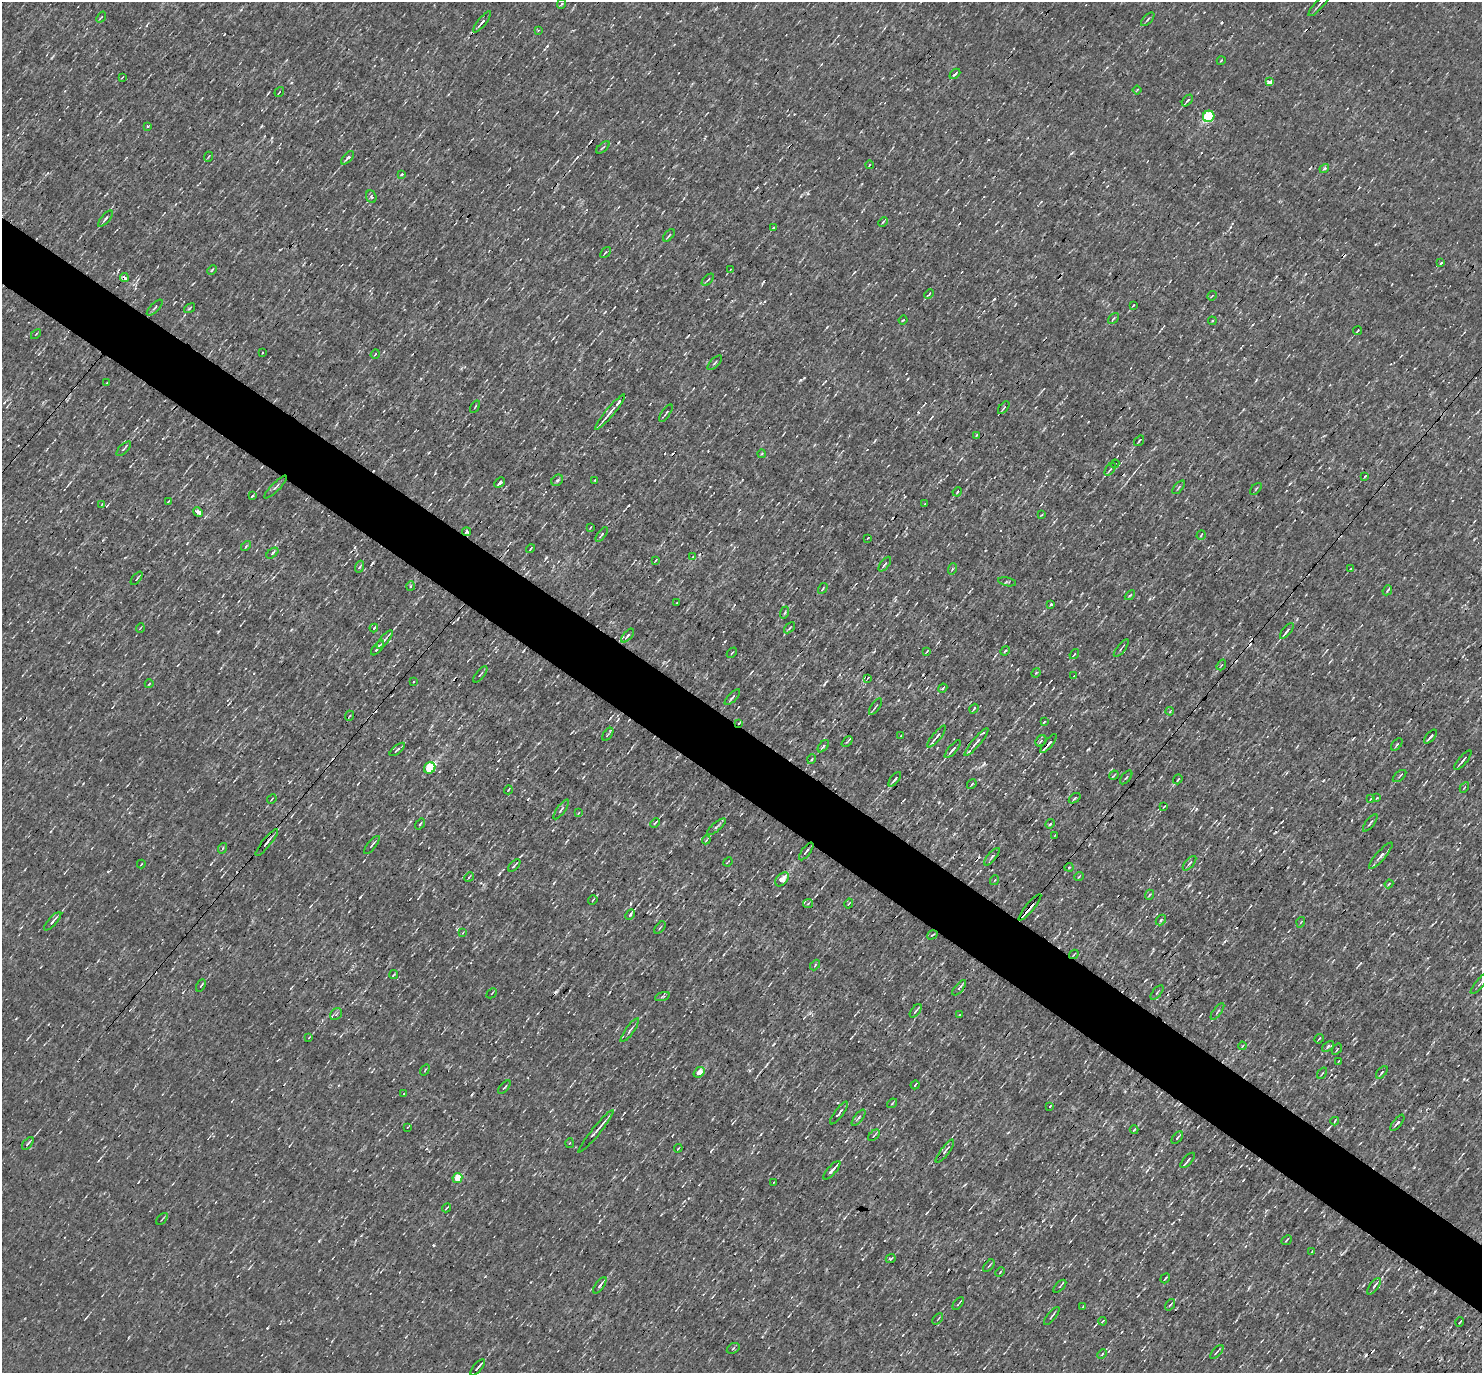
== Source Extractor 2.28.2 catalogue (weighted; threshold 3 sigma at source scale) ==
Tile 6 of 4 x 4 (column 2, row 2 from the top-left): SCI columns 1481-2960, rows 2891-4261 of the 5920 x 5922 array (HDU 1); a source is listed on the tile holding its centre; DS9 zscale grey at full resolution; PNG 1484 x 1375 px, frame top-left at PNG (2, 2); each listed source drawn as its Kron ellipse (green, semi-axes under 4 px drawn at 4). Shown black and unused: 5% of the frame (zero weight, under 3 of 4 exposures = <1% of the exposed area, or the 3 px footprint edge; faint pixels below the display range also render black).
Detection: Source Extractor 2.28.2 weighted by HDU 2 'WHT'; one run over the whole footprint, this tile lists its part. Background 0.00285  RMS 0.048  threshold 0.216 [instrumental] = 3 sigma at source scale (4.5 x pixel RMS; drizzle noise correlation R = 1.50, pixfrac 1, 0.05/0.05 arcsec/px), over >= 5 px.
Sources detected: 266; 10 cosmic-ray / hot-pixel residue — neither listed nor drawn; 3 inside a brighter listed object's ellipse — not listed separately; the other 253 listed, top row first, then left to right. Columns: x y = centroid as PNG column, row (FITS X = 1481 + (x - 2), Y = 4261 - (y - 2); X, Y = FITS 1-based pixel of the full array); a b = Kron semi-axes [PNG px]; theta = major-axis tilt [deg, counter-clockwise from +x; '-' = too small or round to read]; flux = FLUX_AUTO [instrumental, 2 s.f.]
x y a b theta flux
561 4 5 3 - 5
1319 4 15 2 48 9
101 17 6 3 52 4.1
1148 19 8 3 46 7.9
482 22 13 3 51 17
538 30 3 2 - 8.2
1221 61 4 3 - 3.4
955 74 6 2 42 7.7
122 77 4 2 - 3.1
1270 82 3 3 - 340
1137 90 4 2 - 4.2
279 92 5 3 - 4
1187 100 7 3 48 7.9
1209 116 6 5 - 420
147 126 3 3 - 76
603 147 8 3 40 5.5
208 157 5 3 - 4
347 158 8 3 49 11
869 165 4 2 - 3.4
1324 168 5 4 - 11
402 174 4 3 - 5.3
371 197 6 5 - 9.2
105 219 10 3 48 10
883 222 5 3 - 4.7
773 228 2 2 - 4.5
669 235 7 3 49 6
605 252 6 3 49 5.5
1441 263 4 2 - 4.9
212 270 5 4 - 5.5
730 270 3 2 - 3.6
124 277 4 3 - 30
708 280 7 3 44 6.6
929 294 5 3 - 5.7
1212 296 5 2 - 4.2
1133 305 3 2 - 3.6
155 308 10 3 45 7.3
189 308 6 3 34 5.4
1113 318 6 2 44 6.1
903 320 4 3 - 4.3
1212 321 4 3 - 4.6
1357 331 4 2 - 4.8
36 334 6 3 45 4.6
262 353 2 2 - 4
375 354 5 2 - 4.3
715 363 9 2 46 6.2
107 383 2 2 - 4.7
475 407 7 2 56 4.9
1004 408 7 3 49 7.6
610 412 23 4 50 32
666 413 10 2 55 6
976 435 4 2 - 4.2
1139 441 6 3 54 5.7
124 449 9 3 44 8.9
761 454 4 3 - 4.8
1115 464 4 3 - 6.2
1110 469 7 3 55 6.9
1365 476 3 2 - 3.5
557 480 6 5 - 8.2
595 480 3 2 - 3.5
500 483 6 3 43 12
275 487 15 4 45 12
1179 487 8 3 50 6.7
1256 489 7 2 45 4
957 492 5 3 - 4.5
252 496 4 2 - 5.7
168 501 4 2 - 4.2
102 504 4 2 - 3
925 504 3 2 - 4.2
198 512 5 3 - 83
1041 515 4 3 - 4.1
591 527 3 2 - 3.9
466 532 4 3 - 8.6
602 535 8 3 52 6.7
1201 535 5 2 - 3.9
868 538 3 2 - 3.1
246 546 6 3 46 5.1
531 549 4 2 - 4.3
272 553 7 3 39 8.4
692 557 4 2 - 2.9
655 560 3 2 - 4.1
885 564 9 4 51 11
359 567 6 3 70 6
952 569 6 3 71 5.7
1350 569 4 2 - 3.7
137 578 8 2 51 5.7
1007 582 9 3 -11 5.8
410 586 4 3 - 5.1
823 588 6 3 59 4.8
1387 590 5 2 - 4.8
1130 595 6 3 44 6.1
676 603 2 2 - 3.2
1051 604 3 3 - 12
785 612 6 3 71 5.6
140 628 5 3 - 3.7
374 628 4 3 - 7.2
789 628 6 3 42 5.6
1287 631 9 3 51 16
627 636 8 3 49 8.2
385 640 11 3 51 14
378 648 9 3 51 22
1121 648 10 2 52 6.4
1005 651 5 3 - 5.3
926 652 4 2 - 3.6
732 653 6 2 45 3.9
1074 654 5 3 - 4.7
1221 665 6 3 53 4.9
1036 673 5 4 - 5
480 674 10 3 51 6.2
1074 676 3 3 - 4.1
868 678 3 2 - 3.1
413 682 3 2 - 4.3
149 684 4 2 - 3.1
943 688 5 2 - 10
732 697 10 4 47 14
875 707 9 2 55 6.7
974 709 5 2 - 5.7
1170 711 4 3 - 4
349 716 5 3 - 4.7
1044 722 4 2 - 4.7
739 723 3 2 - 3.8
608 734 7 3 55 6.4
901 735 3 2 - 3.1
937 736 14 3 50 14
1430 737 8 2 49 14
1041 741 6 4 44 8.6
847 742 6 3 42 6.3
976 742 18 4 50 23
1048 744 12 3 51 40
1397 744 7 3 50 6.4
823 746 7 4 49 8.6
397 749 9 2 39 6.6
953 749 11 3 49 21
812 759 5 3 - 4.7
1463 760 12 3 50 16
430 768 6 5 - 330
1114 775 5 2 - 4.1
1400 776 8 2 41 6.1
1126 777 8 2 50 5.4
895 779 8 3 50 15
1178 779 5 2 - 4.8
972 784 5 3 - 7.1
1464 788 5 3 - 4.6
508 790 4 2 - 3.9
1075 798 6 3 38 8.6
1377 798 3 3 - 4.3
272 799 5 2 - 3.6
1370 799 3 2 - 3.8
1164 806 4 2 - 3.4
561 809 12 3 54 9.2
578 813 4 2 - 3.1
655 823 5 3 - 5.8
1370 823 10 2 53 6.7
420 824 6 3 52 6.8
1050 824 5 3 - 6.4
716 827 12 3 39 11
1054 836 3 2 - 4
706 840 4 3 - 5
267 842 17 3 51 21
372 845 11 3 51 7.5
223 848 5 3 - 4.2
806 851 10 3 53 11
1381 856 17 4 49 23
992 857 11 2 51 7.2
728 862 5 2 - 3.3
1190 863 9 4 49 11
141 864 4 2 - 2.9
514 865 7 2 46 6
1069 867 4 4 - 6.4
1079 876 5 3 - 3.8
469 877 5 4 - 5.2
782 879 8 5 45 64
995 880 5 3 - 4.6
1389 884 4 3 - 4.8
1149 895 5 3 - 4
593 900 5 2 - 4.3
808 904 5 3 - 4.6
849 904 5 3 - 4.1
1030 907 17 3 50 62
630 915 6 3 47 9.3
1161 920 6 4 47 6.8
53 921 12 3 48 18
1301 922 5 3 - 4.3
660 928 7 2 50 4.4
463 933 4 3 - 6
932 935 5 2 - 4.1
1074 954 5 2 - 3.8
815 965 6 3 48 5.5
393 975 5 3 - 4.9
1480 983 14 3 49 10
201 985 6 3 62 6.8
959 988 9 3 50 9.1
1157 992 9 2 50 6.2
492 993 6 3 45 4.1
662 997 8 3 19 6.9
916 1011 8 2 51 9.7
1217 1011 10 3 54 7
336 1014 6 5 - 10
959 1015 3 2 - 3.6
630 1030 14 3 54 11
309 1037 3 2 - 3.7
1319 1039 5 2 - 4.1
1242 1046 4 3 - 4.4
1328 1046 7 4 39 11
1337 1049 6 3 55 4.9
1339 1061 3 2 - 3.4
425 1070 6 3 54 5.3
699 1072 6 4 38 46
1382 1072 7 3 50 6.2
1322 1073 6 2 55 5.1
915 1085 5 2 - 5.7
504 1087 8 2 48 5.3
404 1094 3 3 - 4.2
892 1103 5 3 - 4.7
1050 1106 3 2 - 3.9
839 1113 14 3 52 11
859 1118 10 3 52 8.8
1335 1121 4 2 - 5.1
1397 1123 10 3 52 12
407 1127 4 2 - 3.7
1134 1130 4 2 - 4.9
596 1131 27 2 51 28
874 1135 7 3 43 6.8
1177 1138 7 3 50 7.5
28 1143 7 3 52 12
569 1143 5 3 - 4.3
678 1148 4 2 - 3.4
945 1151 14 4 53 15
1188 1160 9 3 48 8.9
832 1170 11 3 49 31
457 1178 5 5 - 76
774 1182 3 2 - 2.7
447 1208 5 2 - 4.4
162 1219 7 2 47 4.7
1287 1240 6 2 43 5.1
1312 1251 3 2 - 2.9
891 1259 5 3 - 6
989 1266 7 2 50 5.4
1000 1272 5 3 - 4.3
1165 1278 5 2 - 5.1
600 1285 9 3 54 12
1060 1286 8 3 45 5.3
1374 1286 10 3 53 19
958 1303 7 2 52 5.9
1170 1305 6 3 52 5.7
1083 1306 3 2 - 3.6
1052 1316 11 2 50 7.3
938 1319 6 2 46 4.2
1103 1321 4 2 - 3.9
1460 1322 5 2 - 4.8
733 1348 7 5 31 7
1217 1352 8 2 48 7.7
1102 1354 5 3 - 5.7
478 1367 10 2 49 14
Overlapping masked pixels (flux is a lower limit): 7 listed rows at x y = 124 277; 739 723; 1048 744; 953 749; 267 842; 1030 907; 1074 954
Isophote crosses this tile's border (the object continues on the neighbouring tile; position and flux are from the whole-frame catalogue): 2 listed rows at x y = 1319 4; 1480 983
Unlisted compact peaks at least as high as the median listed source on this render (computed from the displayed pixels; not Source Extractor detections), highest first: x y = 800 380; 1088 749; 994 299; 984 764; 267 1328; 120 120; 547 46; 1196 809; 824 684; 1260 850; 1189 885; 1221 23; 319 1241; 763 282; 218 632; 546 557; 372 563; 808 193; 1071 153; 499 874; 435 473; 628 506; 918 412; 1414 1167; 725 641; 485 1276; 457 929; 1256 380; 939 802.